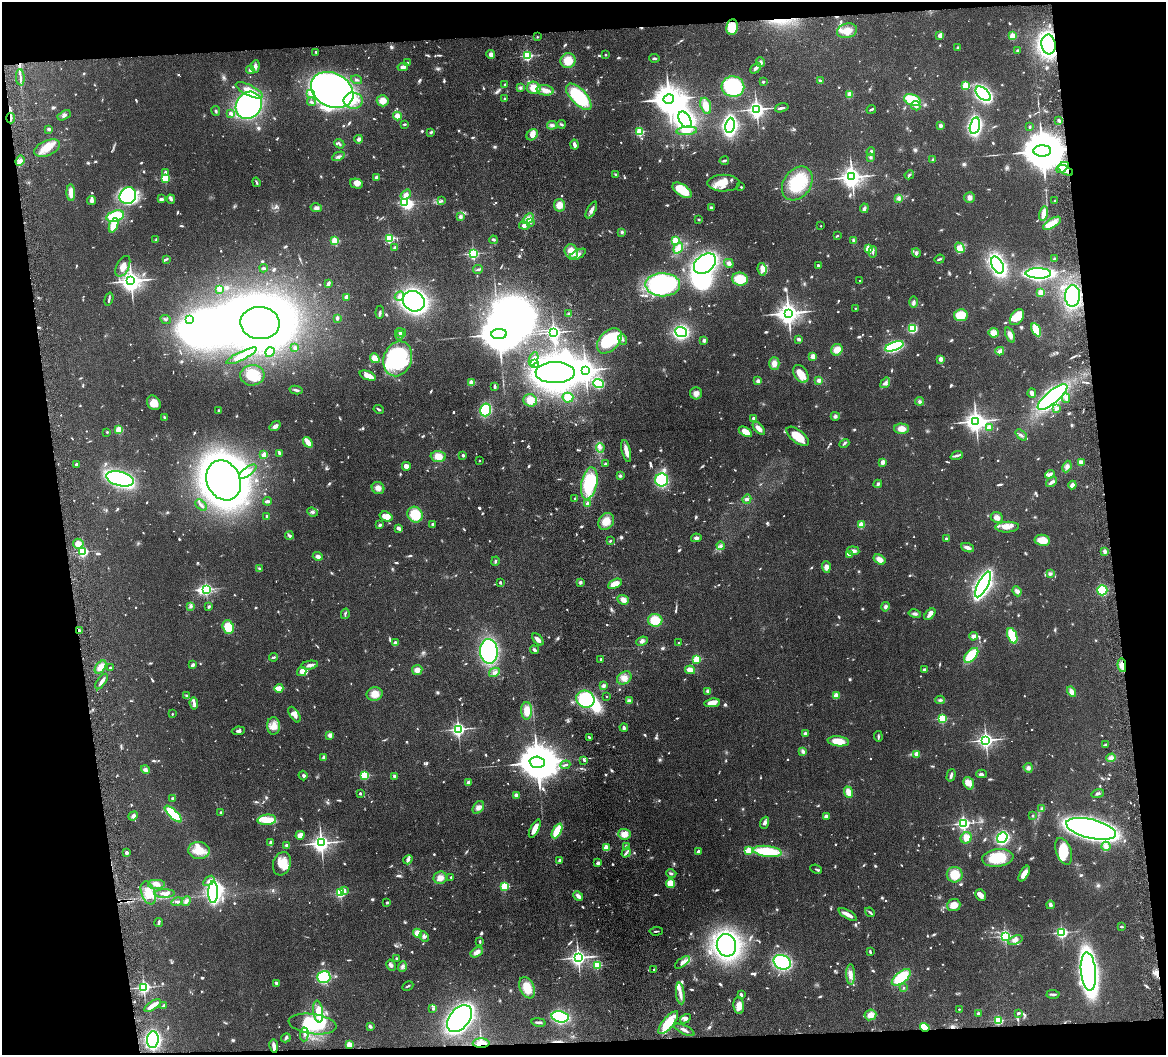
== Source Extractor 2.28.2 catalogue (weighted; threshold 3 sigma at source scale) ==
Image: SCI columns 59-4714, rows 245-4453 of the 4773 x 4593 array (HDU 1 of 3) = the unmasked area's bounding box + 8 px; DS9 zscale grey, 4 x 4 block average (1 PNG px = mean of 4 x 4 image px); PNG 1168 x 1057 px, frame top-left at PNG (2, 2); each listed source drawn as its Kron ellipse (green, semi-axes under 4 px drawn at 4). Shown black and unused: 15% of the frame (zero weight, under 4 of 8 exposures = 3% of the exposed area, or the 3 px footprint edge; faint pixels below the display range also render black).
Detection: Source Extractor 2.28.2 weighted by HDU 2 'WHT'. Background 0.0802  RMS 0.0046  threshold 0.0187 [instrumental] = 3 sigma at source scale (4.09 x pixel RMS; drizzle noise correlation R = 1.36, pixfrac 0.8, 0.05/0.05 arcsec/px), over >= 5 px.
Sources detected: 1218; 19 too faint to see at this stretch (4 x 4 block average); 14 inside a brighter object's white glare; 6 cosmic-ray / hot-pixel residue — neither listed nor drawn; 27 coinciding with a brighter row at this scale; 78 inside a brighter listed object's ellipse — not listed separately; of the other 1074, all 500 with FLUX_AUTO >= 3.6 (the completeness limit of this list) listed and drawn (574 fainter detections not listed), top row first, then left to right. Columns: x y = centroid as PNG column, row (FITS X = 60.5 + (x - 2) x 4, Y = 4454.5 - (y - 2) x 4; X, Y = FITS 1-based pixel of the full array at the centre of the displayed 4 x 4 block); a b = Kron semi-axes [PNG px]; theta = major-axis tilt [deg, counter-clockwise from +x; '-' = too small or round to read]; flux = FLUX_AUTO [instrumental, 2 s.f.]
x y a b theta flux
732 27 7 6 - 60
847 31 10 7 15 30
939 36 4 3 - 14
1013 36 2 2 - 130
537 37 2 2 - 5.5
1048 44 10 7 -81 410
958 48 2 2 - 5.9
1017 50 2 2 - 14
316 52 2 2 - 12
491 54 4 4 - 9.5
606 55 2 2 - 8.7
527 56 2 2 - 360
654 58 5 2 - 3.9
568 61 7 7 - 41
761 62 5 3 - 5.9
407 63 2 2 - 9
255 66 6 4 86 7.5
403 67 5 4 - 7.4
756 68 6 3 47 8.5
250 70 4 4 - 6.1
20 77 8 2 -86 6.8
356 80 6 2 -16 4.3
820 81 4 2 - 4.7
763 82 2 2 - 11
505 84 2 2 - 6.5
965 85 2 2 - 160
733 87 11 10 - 170
520 88 3 3 - 3.7
534 88 7 6 - 35
249 90 15 5 -27 33
332 90 22 16 -27 1100
545 90 8 5 -7 18
310 94 2 2 - 17
850 94 2 2 - 89
983 94 9 5 -42 560
579 97 16 7 -46 160
505 99 2 2 - 13
669 99 5 5 - 6300
912 100 9 5 -21 94
353 101 9 8 - 38
383 101 6 5 - 23
311 102 4 2 - 4.5
249 105 14 12 53 560
706 106 8 5 -71 21
916 106 5 3 - 8.7
782 108 7 2 15 6
757 109 3 3 - 1300
871 109 5 2 - 4.4
216 111 5 2 - 4.4
230 113 3 2 - 6.2
64 115 7 3 30 6
397 116 4 3 - 19
11 118 5 2 - 4.9
685 120 9 5 -60 800
1059 120 3 2 - 6.6
404 124 3 2 - 4.1
561 124 4 2 - 5
552 125 5 3 - 6.4
730 125 8 4 82 520
941 126 4 4 - 5.9
975 126 8 5 77 420
1030 127 2 2 - 4.7
49 129 2 2 - 9.1
687 131 10 3 4 21
431 132 4 2 - 4.1
640 132 2 2 - 220
532 135 6 5 - 16
359 139 4 4 - 6.8
339 144 5 2 - 4.3
574 145 5 3 - 9.8
47 148 13 7 23 37
1042 151 9 5 2 19000
871 152 4 3 - 8.9
338 156 6 3 27 8
871 157 3 3 - 3.7
933 160 2 2 - 16
20 161 5 2 - 6.6
724 161 4 3 - 4.4
1063 167 7 4 38 22
1066 170 8 3 -27 14
165 172 2 2 - 11
616 175 3 2 - 3.8
909 175 5 2 - 3.8
376 177 3 3 - 8.4
852 177 3 3 - 2300
165 178 2 2 - 200
256 182 5 2 - 4
724 183 16 8 1 47
797 183 18 13 55 110
356 184 7 4 -14 16
741 187 2 2 - 7.5
682 190 11 5 -34 69
71 193 8 4 -88 27
406 195 6 4 35 10
128 196 9 8 - 400
969 197 5 5 - 11
898 198 3 3 - 4.7
161 199 3 2 - 9.8
171 199 5 3 - 4.9
92 200 4 4 - 7.3
441 201 4 2 - 4
1055 201 2 2 - 9.7
405 202 2 2 - 350
560 205 6 5 - 24
316 208 6 4 -11 8.1
711 208 3 3 - 4.7
864 208 5 3 - 7.7
591 210 9 3 62 12
1043 214 7 3 76 20
115 216 9 5 16 96
460 217 4 4 - 6
528 219 6 4 45 12
699 220 2 2 - 5.7
530 222 3 2 - 4.8
1052 223 10 4 32 32
114 225 7 4 69 59
524 226 5 4 - 12
821 226 2 2 - 4.3
622 232 4 3 - 3.8
837 236 3 2 - 4.7
389 238 2 2 - 290
156 240 3 2 - 5.9
493 240 4 2 - 5
335 241 2 2 - 140
675 241 2 2 - 150
853 241 4 3 - 4.5
395 247 3 2 - 7.3
678 248 6 4 54 28
868 248 2 2 - 90
960 248 5 4 - 11
571 251 7 6 - 38
873 252 6 2 86 5
916 253 5 2 - 4.5
473 254 2 2 - 480
578 254 9 4 28 14
166 259 3 2 - 3.6
939 259 5 2 - 4.5
1054 259 2 2 - 18
729 263 5 4 - 6.3
705 264 12 8 40 590
997 265 9 5 -63 470
123 266 11 6 63 25
818 266 3 2 - 5.3
263 268 4 2 - 4.1
478 269 5 2 - 4
762 269 6 4 -82 12
1038 273 13 5 0 680
740 279 8 6 -12 60
131 281 4 3 - 2500
860 281 2 2 - 4.3
328 284 4 2 - 9.6
663 285 17 11 -1 400
219 289 2 2 - 49
1041 293 2 2 - 100
399 296 5 4 - 12
1072 296 11 7 89 230
347 297 2 2 - 29
109 299 7 2 73 4.5
414 301 11 10 - 750
914 302 6 3 90 7.5
855 308 2 2 - 5.1
380 312 6 2 85 4.1
788 313 4 3 - 2800
569 314 2 2 - 3.9
961 315 7 6 - 54
1017 317 9 6 52 49
337 318 4 3 - 4.7
165 319 5 2 - 4.5
189 320 3 2 - 3.9
260 323 20 16 -4 2600
912 328 3 3 - 140
1036 330 7 3 -60 77
401 332 5 3 - 5.5
554 332 3 2 - 920
681 332 6 4 -21 280
994 333 5 5 - 25
499 334 8 5 2 16000
400 335 4 3 - 5.1
1010 335 8 4 -67 14
623 339 5 2 - 4.7
799 339 4 3 - 6.2
704 340 2 2 - 31
609 341 15 9 46 150
894 346 10 4 20 300
295 348 4 3 - 4.9
837 350 6 5 - 23
1000 351 4 2 - 19
270 352 5 3 - 8.2
242 356 17 4 26 27
813 356 2 2 - 76
375 358 5 4 - 27
398 359 18 14 70 230
534 359 7 3 68 8
941 359 2 2 - 63
774 363 6 5 - 17
534 364 2 2 - 12
585 370 3 3 - 2500
555 373 19 10 1 1600
801 374 10 6 -57 39
252 375 12 10 5 61
368 376 8 4 -20 25
819 380 4 4 - 8.5
758 381 4 4 - 6.5
471 383 2 2 - 99
599 383 5 4 - 86
885 383 6 4 54 8.2
495 386 3 2 - 6.5
296 390 6 3 -12 6.2
696 393 6 6 - 16
1032 393 5 3 - 11
1052 397 18 6 40 1100
568 398 5 5 - 18
1066 398 4 3 - 6
530 400 7 6 - 30
920 401 4 4 - 5.6
154 403 8 6 -53 28
1057 408 4 2 - 11
379 409 5 2 - 4.2
218 410 2 2 - 10
485 410 6 5 - 97
835 416 4 4 - 5.8
165 418 3 2 - 7.4
754 419 3 2 - 8.9
976 421 4 3 - 2300
275 426 6 4 35 10
989 427 2 2 - 51
759 428 7 4 -49 16
902 429 7 5 -1 23
119 430 2 2 - 160
107 432 2 2 - 7.3
745 432 7 4 -33 31
1021 435 7 2 -40 5.7
798 436 13 6 -38 60
308 442 6 2 -55 57
844 443 5 2 - 3.6
600 448 4 2 - 5.8
626 451 11 3 -76 22
279 453 3 2 - 4.4
264 455 2 2 - 85
463 455 2 2 - 19
957 455 6 3 21 6.7
438 456 7 5 -1 29
479 461 2 2 - 5.9
883 462 3 2 - 16
1081 462 4 4 - 13
76 464 2 2 - 5.5
605 464 3 2 - 5.2
406 466 4 3 - 15
1067 467 6 4 67 8.1
248 472 10 2 37 9.6
1050 474 5 2 - 5
620 476 4 3 - 4.1
120 479 14 7 -13 520
224 480 20 16 -65 2500
662 480 6 6 - 180
1051 482 6 3 38 8.9
589 483 16 8 78 160
878 484 4 3 - 5.3
1072 485 4 3 - 18
378 488 6 5 - 16
575 498 2 2 - 7.8
747 499 5 4 - 7
267 501 4 2 - 5.9
588 504 2 2 - 37
201 505 7 2 -43 6.8
312 512 5 3 - 6.1
415 515 8 7 - 68
267 516 2 2 - 16
386 516 7 4 -19 32
997 517 6 5 - 14
606 521 9 7 54 31
433 524 2 2 - 17
380 525 3 2 - 8.5
861 525 2 2 - 110
1007 527 12 5 3 20
399 528 3 2 - 12
289 535 4 3 - 4.2
696 538 5 4 - 7.5
946 538 2 2 - 10
1042 540 8 5 -8 39
610 541 2 2 - 4.6
78 544 5 5 - 17
721 546 4 2 - 4
968 548 7 4 -21 12
853 551 6 3 -6 8.5
1105 551 4 3 - 6.9
83 552 2 2 - 380
849 555 3 3 - 3.6
318 556 5 4 - 8.7
879 559 6 4 -33 19
495 561 5 2 - 3.7
826 567 5 4 - 11
260 569 3 2 - 7.2
1050 574 4 3 - 5.8
580 582 3 3 - 6.8
500 583 3 2 - 3.7
615 584 7 4 27 31
983 584 14 5 63 870
206 589 3 2 - 560
1102 590 5 5 - 84
1017 591 5 4 - 7.9
623 600 5 4 - 14
191 606 4 4 - 5.7
209 606 4 2 - 4.4
885 607 4 4 - 6.3
345 614 5 2 - 4.1
915 614 6 3 -13 7.4
930 614 7 3 48 15
655 620 7 6 - 64
228 627 7 5 -68 54
79 630 3 2 - 9.3
973 636 4 3 - 13
1012 636 8 4 -69 88
538 639 7 4 -48 12
642 641 6 3 23 6.8
395 643 3 3 - 7.2
678 643 2 2 - 4.5
534 650 4 3 - 5.1
489 651 12 9 -87 350
971 655 9 5 46 91
274 657 4 2 - 4.3
601 659 2 2 - 10
697 659 2 2 - 210
193 665 4 3 - 6.3
310 665 9 3 10 12
1122 665 7 3 -81 16
100 667 7 4 53 22
110 668 2 2 - 5.6
925 669 3 2 - 9.6
417 670 5 5 - 16
690 670 5 3 - 25
302 671 5 4 - 15
494 672 6 3 30 7.5
624 678 8 6 34 17
101 682 9 3 55 11
603 686 4 3 - 6.1
279 688 4 2 - 50
708 691 4 3 - 7.3
1071 692 5 4 - 14
375 694 8 7 - 28
187 696 4 3 - 4.9
836 696 2 2 - 87
607 697 2 2 - 3.6
585 699 9 8 - 200
940 700 5 2 - 3.8
629 701 4 3 - 7.9
194 703 6 3 -85 8.9
712 703 7 4 10 31
527 711 9 5 -89 34
172 714 2 2 - 5.6
294 715 9 4 -58 17
942 719 2 2 - 270
274 726 9 6 -88 27
624 728 4 3 - 5.4
458 729 2 2 - 860
238 731 6 2 7 4.7
805 733 2 2 - 28
330 735 4 3 - 11
878 736 5 2 - 4.6
589 737 4 2 - 4
986 740 3 3 - 1200
838 741 11 5 -7 44
1105 744 3 2 - 5.3
803 751 4 3 - 5.9
917 754 2 2 - 66
323 757 3 2 - 7
1111 758 5 4 - 8.7
584 760 3 2 - 6.1
537 762 7 5 -4 14000
565 765 5 2 - 4.3
1028 768 5 4 - 8
145 770 4 4 - 7
982 774 5 3 - 6
365 775 2 2 - 250
951 775 6 3 74 6.6
303 776 5 3 - 4.6
394 776 2 2 - 12
468 782 4 3 - 4.8
969 783 6 5 - 19
848 792 6 3 -70 28
360 793 2 2 - 11
1098 793 6 2 17 5.2
516 795 2 2 - 39
173 798 3 2 - 5.8
478 807 7 5 55 12
1041 808 3 2 - 3.6
221 813 2 2 - 20
173 814 11 4 -43 130
133 816 5 4 - 8.2
826 816 2 2 - 39
1033 816 2 2 - 8.8
267 820 9 5 4 38
765 823 6 4 68 7.9
963 823 2 2 - 750
535 829 10 4 63 25
1091 829 25 9 -14 1600
557 831 8 3 62 81
624 834 6 5 - 24
300 835 4 3 - 24
966 838 6 5 - 21
1002 838 6 4 51 280
270 842 3 2 - 7.7
321 843 3 3 - 1600
287 846 4 2 - 8.1
1106 846 4 4 - 9.1
626 847 4 3 - 4.7
606 848 2 2 - 120
199 850 10 8 -5 39
698 851 3 2 - 6.8
749 851 2 2 - 120
767 851 14 5 -7 100
1064 851 14 7 -70 56
126 853 2 2 - 25
626 853 5 2 - 5
998 858 15 8 7 82
408 860 5 3 - 7.8
560 860 3 3 - 9.3
598 863 3 2 - 8.6
282 864 12 8 72 38
816 869 6 2 -25 3.8
671 873 5 3 - 4.5
1024 874 9 4 62 31
955 875 8 7 - 53
451 877 2 2 - 9.3
440 878 7 6 - 18
209 881 6 3 36 8.5
156 884 9 5 0 14
671 884 5 4 - 44
504 886 2 2 - 210
344 890 2 2 - 14
213 892 11 5 89 540
148 893 12 7 -70 35
165 893 10 3 1 16
340 893 2 2 - 320
981 895 6 5 - 13
578 896 5 3 - 12
186 901 5 4 - 6.8
177 902 6 2 15 4.4
387 903 2 2 - 13
954 905 6 6 - 27
1050 905 4 3 - 11
870 912 5 2 - 4.6
848 914 10 3 -31 23
159 923 4 2 - 8
1121 927 3 2 - 4
656 931 6 2 3 3.8
1062 932 2 2 - 550
418 933 5 4 - 24
424 936 5 4 - 7.2
1005 936 2 2 - 550
1015 940 7 4 21 11
480 941 3 2 - 5
726 945 11 9 -79 950
477 952 7 4 31 16
870 952 4 2 - 3.8
578 958 3 3 - 1300
396 959 2 2 - 13
682 962 9 3 36 14
782 962 9 7 -26 240
391 965 6 3 -60 9.8
597 965 2 2 - 180
402 967 5 3 - 6.6
654 969 2 2 - 6.8
1088 971 19 7 -85 930
851 974 10 4 -89 17
324 977 6 6 - 120
901 977 11 5 39 110
276 983 4 3 - 6.4
408 986 6 2 27 3.9
144 987 2 2 - 730
527 988 11 7 -66 46
904 988 2 2 - 3.9
680 994 11 3 -82 14
1053 994 6 2 -2 5.9
741 995 3 2 - 7.3
164 1005 3 2 - 5.1
739 1005 9 5 -84 20
153 1006 9 2 33 26
433 1009 4 2 - 5
959 1009 2 2 - 5.4
318 1012 11 5 -82 34
1019 1013 3 2 - 5.2
978 1014 2 2 - 18
870 1015 6 5 - 22
560 1017 8 5 -12 230
459 1019 15 10 49 1000
685 1019 6 4 32 8.3
998 1020 2 2 - 260
539 1022 7 3 -10 6
668 1023 14 5 50 69
313 1024 24 10 -8 140
370 1026 3 2 - 6.1
925 1027 5 3 - 51
684 1030 11 2 -25 8.9
304 1034 7 3 85 9
286 1038 5 2 - 4
153 1040 8 6 83 310
481 1043 8 4 0 31
349 1045 2 2 - 92
274 1046 7 2 -82 19
Overlapping masked pixels (flux is a lower limit): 9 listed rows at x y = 1048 44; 11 118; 1042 151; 1066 170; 79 630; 1122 665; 925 1027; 481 1043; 274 1046